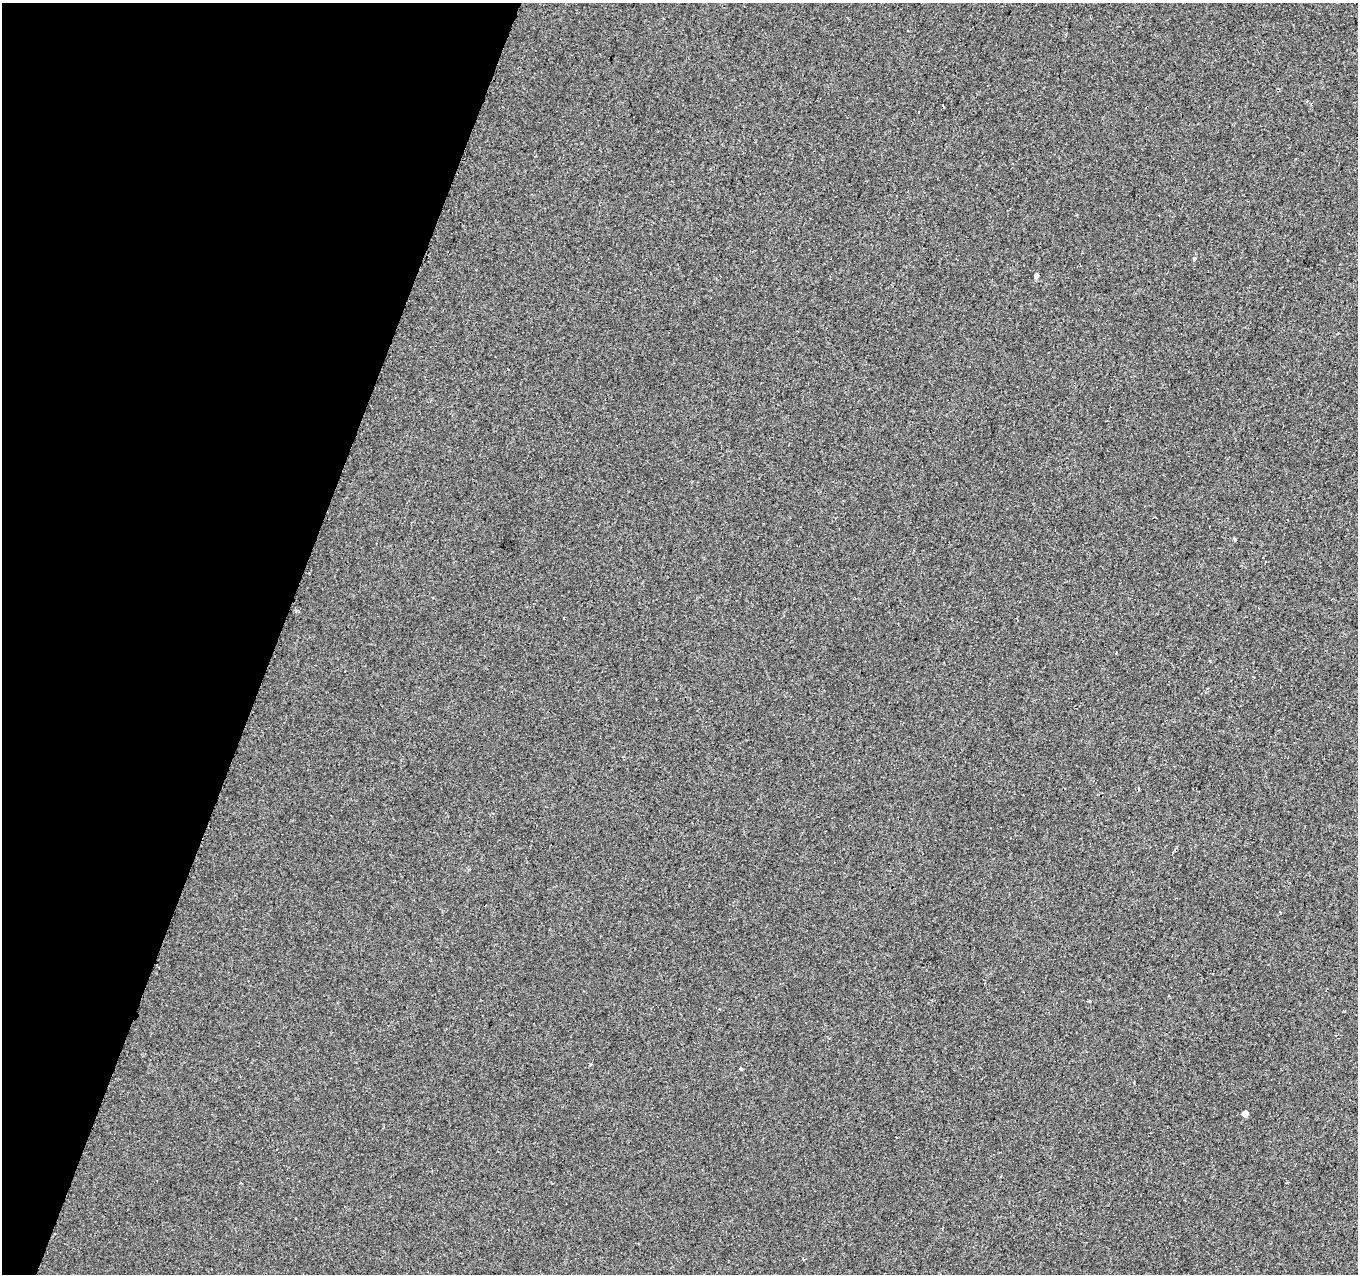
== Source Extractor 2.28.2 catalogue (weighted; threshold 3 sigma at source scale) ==
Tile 9 of 4 x 4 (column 1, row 3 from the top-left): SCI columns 14-1369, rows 1555-2826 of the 5442 x 5593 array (HDU 1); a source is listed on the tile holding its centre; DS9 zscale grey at full resolution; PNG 1360 x 1276 px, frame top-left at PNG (2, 3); no overlay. Shown black and unused: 20% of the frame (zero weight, under 2 of 3 exposures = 1% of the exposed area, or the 3 px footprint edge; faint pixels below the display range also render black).
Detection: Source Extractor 2.28.2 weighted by HDU 2 'WHT'; one run over the whole footprint, this tile lists its part. Background 8.55e-04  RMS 0.0049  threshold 0.0223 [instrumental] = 3 sigma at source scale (4.5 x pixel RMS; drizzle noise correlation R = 1.50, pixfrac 1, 0.0396/0.0396 arcsec/px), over >= 5 px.
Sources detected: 7; all 7 listed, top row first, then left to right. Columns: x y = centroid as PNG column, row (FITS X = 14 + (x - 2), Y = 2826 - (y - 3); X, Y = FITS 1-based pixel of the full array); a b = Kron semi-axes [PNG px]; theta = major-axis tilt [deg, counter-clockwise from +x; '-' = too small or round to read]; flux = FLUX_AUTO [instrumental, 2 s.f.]
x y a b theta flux
1194 259 4 3 - 2.9
1036 276 5 4 - 1.5
1235 539 4 4 - 0.55
1116 653 3 2 - 0.83
591 1064 3 3 - 1.1
740 1068 3 3 - 4.5
1245 1114 4 4 - 3.5